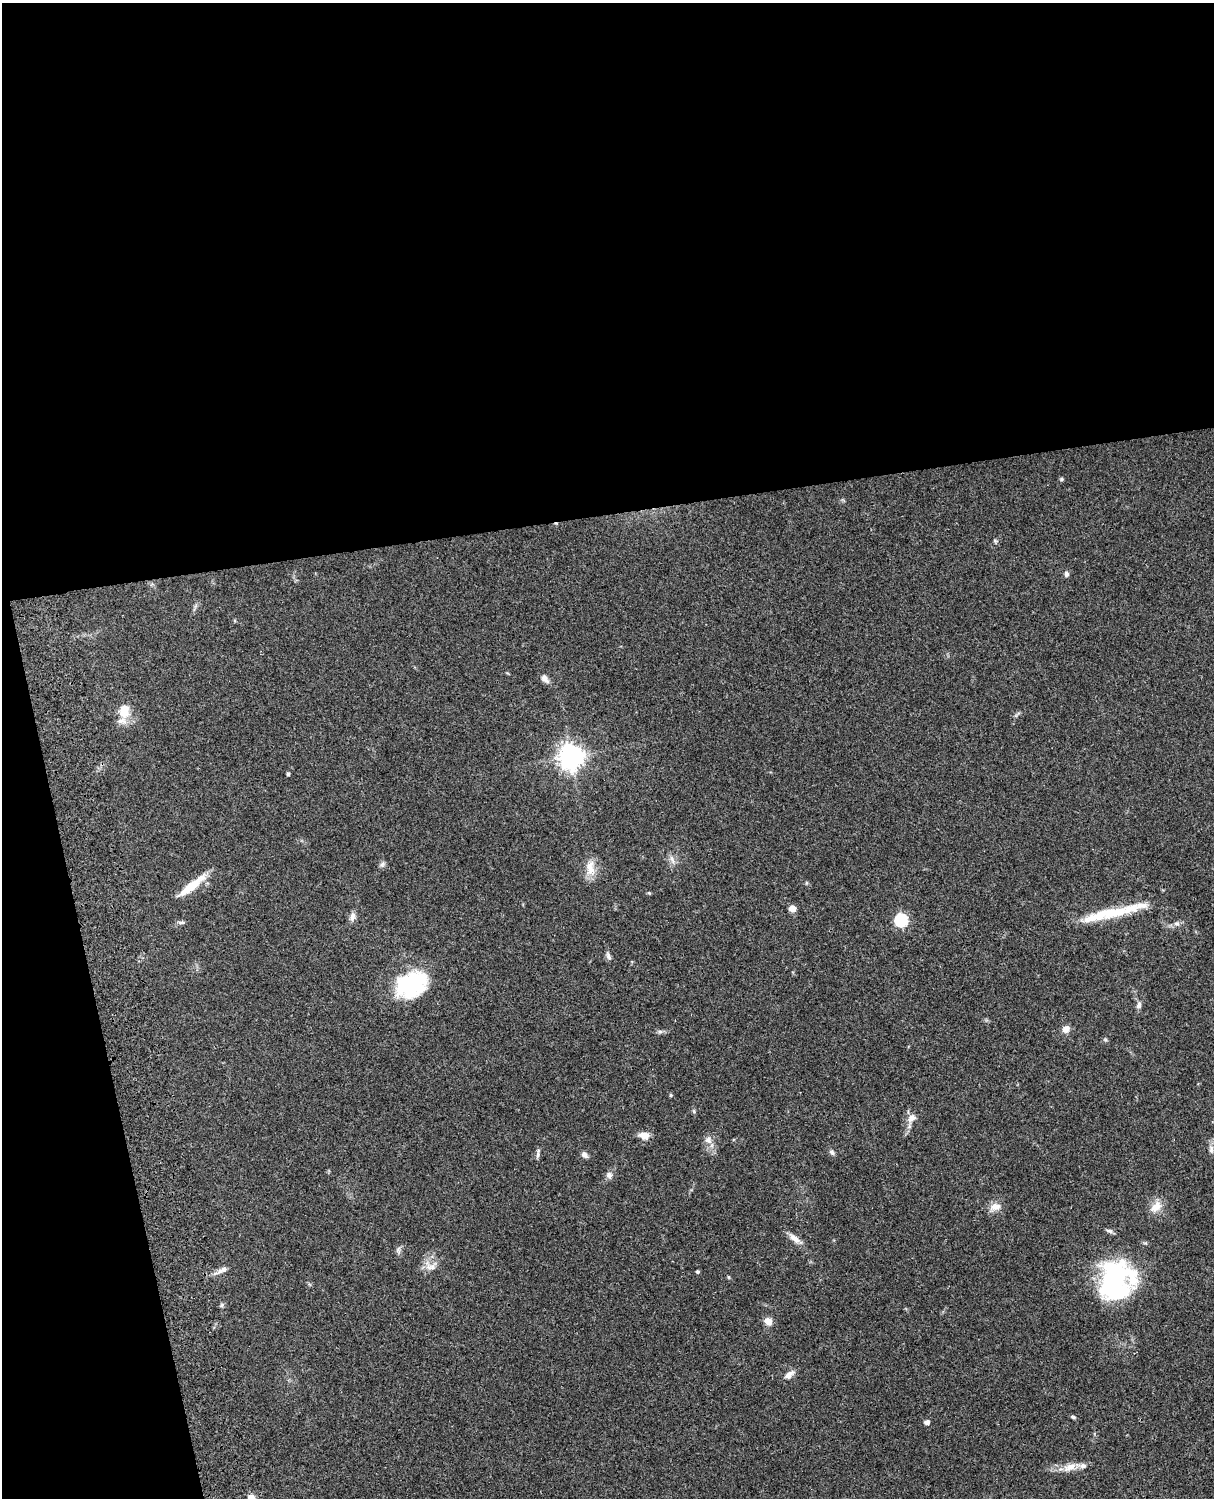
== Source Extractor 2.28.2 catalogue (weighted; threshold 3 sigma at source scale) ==
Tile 1 of 4 x 3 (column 1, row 1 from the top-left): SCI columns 122-1333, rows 3268-4763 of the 5087 x 4926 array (HDU 1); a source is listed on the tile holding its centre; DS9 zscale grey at full resolution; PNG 1216 x 1500 px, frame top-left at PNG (2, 3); no overlay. Shown black and unused: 39% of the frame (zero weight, under 3 of 4 exposures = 6% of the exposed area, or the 3 px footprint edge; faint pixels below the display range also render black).
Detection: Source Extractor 2.28.2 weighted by HDU 2 'WHT'; one run over the whole footprint, this tile lists its part. Background 0.0965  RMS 0.0063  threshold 0.0283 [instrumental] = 3 sigma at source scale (4.5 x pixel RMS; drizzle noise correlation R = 1.50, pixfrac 1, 0.05/0.05 arcsec/px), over >= 5 px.
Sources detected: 51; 2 inside a brighter object's white glare — not listed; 2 inside a brighter listed object's ellipse — not listed separately; the other 47 listed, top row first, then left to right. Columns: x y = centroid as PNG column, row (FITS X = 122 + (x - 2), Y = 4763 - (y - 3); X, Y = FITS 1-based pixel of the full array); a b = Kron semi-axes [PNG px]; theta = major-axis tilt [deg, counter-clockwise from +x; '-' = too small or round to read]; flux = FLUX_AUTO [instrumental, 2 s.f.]
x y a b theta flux
1061 479 5 5 - 0.84
995 541 5 5 - 0.85
1066 574 7 6 - 1.8
545 679 11 7 -50 3.2
124 710 18 13 87 11
571 757 8 8 - 570
288 774 4 3 - 1.2
672 859 14 4 -66 2.2
382 864 9 5 54 1.6
590 868 22 11 -88 8.6
192 886 38 8 39 15
649 893 4 4 - 0.66
792 909 5 5 - 7.9
1113 912 67 12 9 29
352 916 12 7 79 3
901 920 6 6 - 74
181 922 11 4 5 1.4
1176 923 8 6 1 1.9
608 956 11 5 -68 1.8
408 985 48 18 34 40
1139 1005 9 6 77 2.4
1066 1029 8 7 - 4.2
660 1032 7 4 0 1.3
694 1111 6 4 -89 0.89
911 1118 13 10 38 4.4
644 1135 14 9 -10 4.4
708 1140 10 8 -49 3.4
1211 1149 11 6 -90 2.6
832 1152 7 6 - 1.7
538 1154 14 4 80 1.7
584 1155 9 6 -46 2.2
609 1175 8 8 - 2.5
995 1207 17 10 17 4.9
1156 1207 18 11 45 7
1109 1231 10 5 -12 1.5
795 1239 19 7 -36 4.7
398 1250 9 5 83 1.7
429 1267 12 8 -32 4.3
221 1270 21 6 27 3.7
698 1272 4 3 - 1
1115 1280 42 35 68 95
222 1305 6 5 - 1.1
768 1321 10 8 -47 4.5
789 1375 16 7 42 3.4
1073 1417 7 4 -16 1
927 1422 5 5 - 2.3
1069 1467 18 9 22 6.4